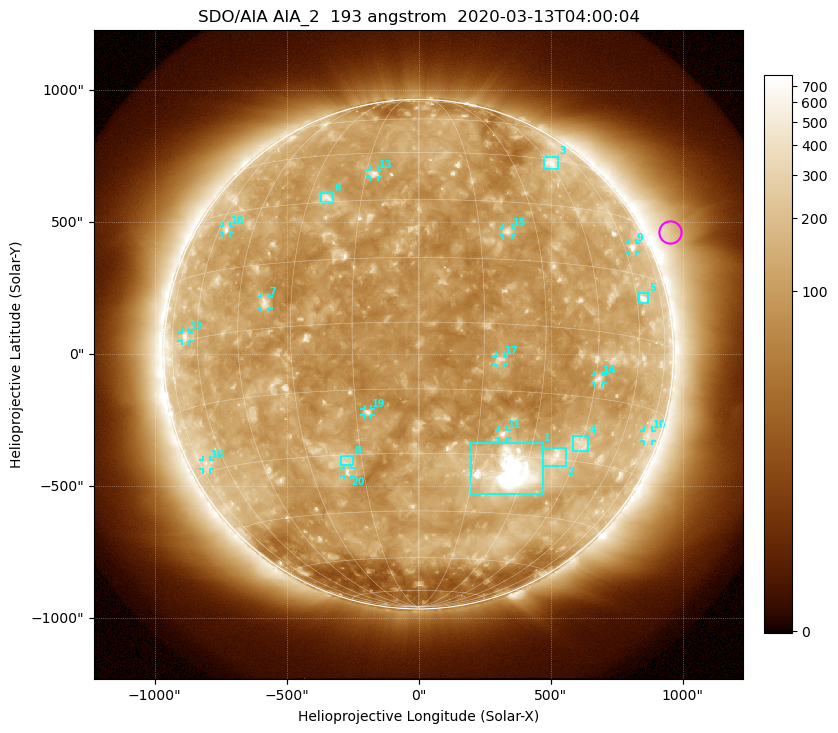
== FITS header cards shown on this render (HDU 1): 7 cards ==
TELESCOP= 'SDO/AIA'
INSTRUME= 'AIA_2'
WAVELNTH=                  193
WAVEUNIT= 'angstrom'
DATE-OBS= '2020-03-13T04:00:04.84'
CTYPE1  = 'HPLN-TAN'
CTYPE2  = 'HPLT-TAN'

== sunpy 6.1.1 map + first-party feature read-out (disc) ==
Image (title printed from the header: SDO/AIA AIA_2  193 angstrom  2020-03-13T04:00:04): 1024 x 1024 px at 2.4 arcsec/px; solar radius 965 arcsec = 402 px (full disc in frame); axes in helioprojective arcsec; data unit not stated in the header (colour bar unlabelled)
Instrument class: DISC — disc imager (sunpy class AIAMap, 193 A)
Bright regions (active regions / flare kernels): reference = the median radial profile (limb darkening/brightening removed); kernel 9 px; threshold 5 sigma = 171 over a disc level ~109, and >= 1.15x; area >= 12 px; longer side >= 10 px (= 24 arcsec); searched inside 0.97 R_sun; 32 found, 20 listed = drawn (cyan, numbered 1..; 13 of them under ~33 arcsec drawn as corner ticks so the feature stays visible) (cap 20 boxes per figure: the strongest are kept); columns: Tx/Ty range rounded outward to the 5 arcsec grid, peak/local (2 s.f.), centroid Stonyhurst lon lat
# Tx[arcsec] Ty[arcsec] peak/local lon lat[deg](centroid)
1 200..470 -530..-335 18 +26 -34
2 470..560 -425..-355 5.4 +38 -30
3 475..530 700..750 4.2 +46 +44
4 580..645 -370..-310 3.4 +45 -26
5 835..870 190..230 5.7 +63 +9
6 -370..-325 575..610 4.2 -25 +31
7 -600..-565 175..215 4.2 -37 +6
8 -295..-245 -420..-385 3.3 -19 -31
9 795..825 385..420 3.7 +65 +22
10 855..885 -330..-290 2.6 +74 -21
11 305..335 -320..-285 4.8 +21 -25
12 -900..-870 50..85 3.4 -66 +1
13 -185..-150 670..695 4.3 -13 +38
14 670..695 -110..-80 4 +46 -11
15 320..355 450..480 4.4 +22 +22
16 -815..-790 -440..-400 2.6 -70 -28
17 295..325 -35..-10 4.2 +19 -8
18 -740..-715 455..485 3.5 -56 +25
19 -205..-180 -230..-205 5.2 -12 -20
20 -280..-255 -460..-430 4 -19 -34
Off-limb structures (1.02-1.3 R_sun): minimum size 162 px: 4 found; the strongest spans PA ~270..315 deg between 1.02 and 1.3 R_sun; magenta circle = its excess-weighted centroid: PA ~295 deg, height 1.1 R_sun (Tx ~950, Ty ~465 arcsec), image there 2.3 x the reference